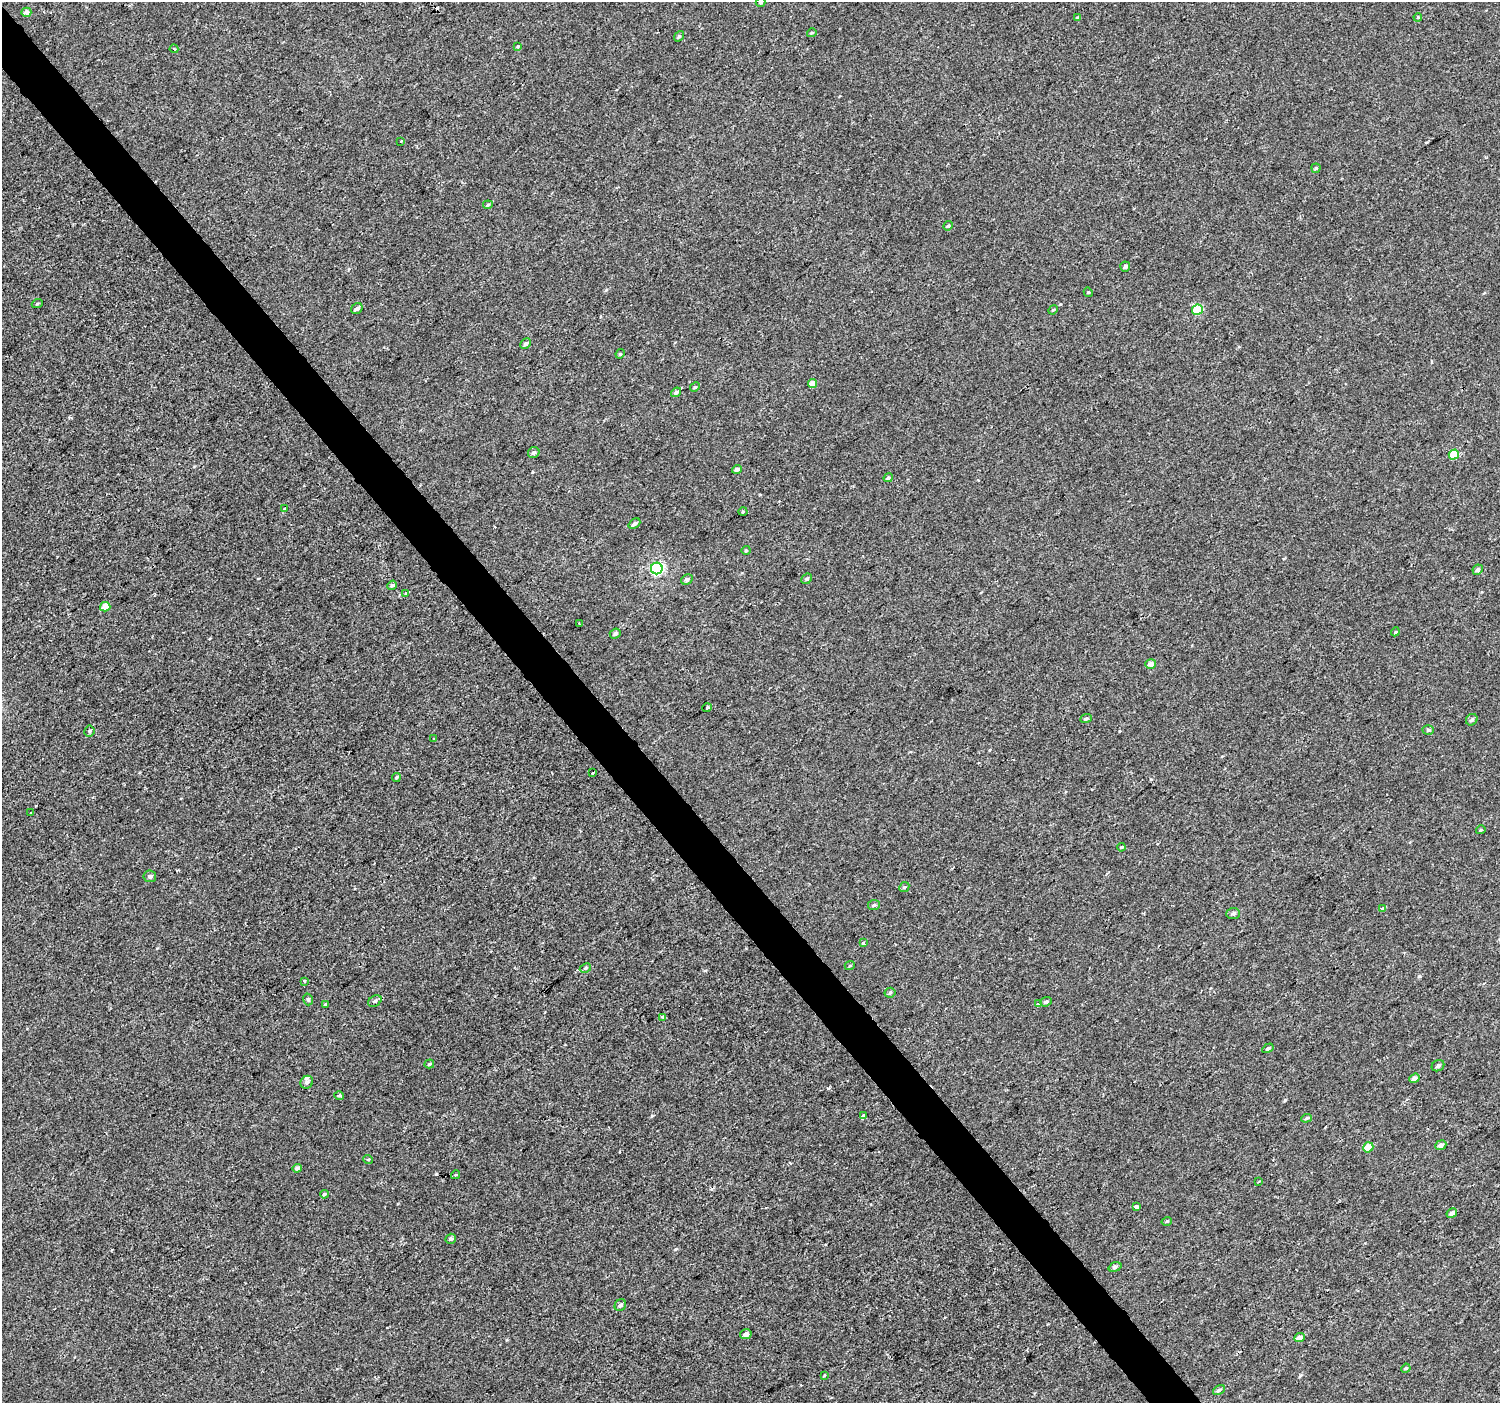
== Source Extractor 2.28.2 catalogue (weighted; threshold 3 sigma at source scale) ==
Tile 11 of 4 x 4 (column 3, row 3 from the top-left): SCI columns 2999-4496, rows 1604-3004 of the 5993 x 5943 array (HDU 1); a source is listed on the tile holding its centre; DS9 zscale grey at full resolution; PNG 1502 x 1405 px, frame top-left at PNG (2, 2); each listed source drawn as its Kron ellipse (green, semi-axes under 4 px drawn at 4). Shown black and unused: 3% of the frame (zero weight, under 2 of 3 exposures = <1% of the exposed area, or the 3 px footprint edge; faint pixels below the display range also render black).
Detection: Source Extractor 2.28.2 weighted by HDU 2 'WHT'; one run over the whole footprint, this tile lists its part. Background 3.04e-04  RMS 0.0042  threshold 0.019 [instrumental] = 3 sigma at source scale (4.5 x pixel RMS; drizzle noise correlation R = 1.50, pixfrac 1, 0.0396/0.0396 arcsec/px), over >= 5 px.
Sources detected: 103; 7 cosmic-ray / hot-pixel residue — neither listed nor drawn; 1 inside a brighter listed object's ellipse — not listed separately; the other 95 listed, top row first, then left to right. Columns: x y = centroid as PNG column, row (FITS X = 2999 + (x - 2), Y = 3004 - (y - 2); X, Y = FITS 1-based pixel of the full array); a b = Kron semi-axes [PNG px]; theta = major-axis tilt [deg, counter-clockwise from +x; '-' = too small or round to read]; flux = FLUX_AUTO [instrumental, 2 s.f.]
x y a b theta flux
761 2 5 4 - 0.54
26 12 5 4 - 2
1418 17 4 3 - 0.38
1078 18 4 4 - 2.1
812 33 5 3 - 0.46
679 36 6 4 51 0.64
518 46 3 3 - 0.41
174 49 4 4 - 0.51
401 141 3 3 - 0.78
1316 168 4 4 - 0.66
488 205 5 3 - 0.58
948 226 5 4 - 0.55
1125 267 5 5 - 1
1088 292 5 4 - 0.4
37 304 5 3 - 0.4
357 309 6 5 - 1.1
1053 310 5 4 - 0.5
1198 310 5 5 - 15
525 344 6 4 43 0.93
620 354 5 4 - 0.48
813 384 4 4 - 3.9
695 387 5 4 - 0.55
676 392 5 4 - 0.97
534 452 6 5 - 0.96
1454 455 5 5 - 11
737 469 5 4 - 1.4
888 478 4 4 - 0.81
284 509 4 2 - 0.64
743 512 4 3 - 0.37
634 524 6 4 38 1.1
746 550 4 4 - 0.46
657 568 6 5 - 55
1478 570 5 4 - 0.98
687 579 6 5 - 1.3
807 579 6 4 42 0.63
392 585 5 4 - 0.82
406 593 4 3 - 0.37
105 607 5 4 - 4.7
579 623 3 2 - 1.4
1395 632 4 3 - 0.41
615 633 5 5 - 1.1
1151 664 5 5 - 2.4
707 708 5 3 - 0.46
1086 719 6 4 21 0.86
1472 720 6 5 - 0.96
1428 730 5 4 - 0.74
89 731 5 5 - 0.68
434 739 4 3 - 0.6
593 773 3 2 - 0.46
396 777 4 3 - 0.57
31 813 3 2 - 0.77
1481 830 5 4 - 0.42
1121 847 4 3 - 0.43
150 876 6 5 - 1.1
904 887 5 4 - 0.58
874 905 6 5 - 0.83
1383 908 4 3 - 1.8
1233 914 6 5 - 1.1
863 943 4 3 - 1.2
850 965 5 3 - 0.39
585 968 6 4 28 0.61
304 981 3 3 - 0.9
890 993 5 5 - 0.6
308 999 6 4 -75 0.72
375 1001 7 5 32 0.93
1046 1002 6 4 20 0.93
1038 1004 3 3 - 0.88
326 1005 3 3 - 3.4
663 1017 3 3 - 1.3
1268 1048 6 4 31 0.87
429 1064 5 4 - 0.69
1438 1066 6 5 - 1.1
1414 1078 5 4 - 1.9
307 1082 7 6 - 1.2
339 1096 5 3 - 0.51
863 1116 4 3 - 5.6
1306 1118 5 4 - 0.59
1441 1145 6 5 - 1.6
1368 1147 5 5 - 6.2
368 1159 5 3 - 0.41
297 1168 5 4 - 1.1
456 1175 5 4 - 0.44
1259 1181 4 2 - 0.34
324 1194 4 3 - 0.62
1136 1207 4 3 - 1.7
1452 1213 5 4 - 1.3
1167 1221 5 3 - 0.37
451 1239 5 4 - 0.9
1115 1267 7 4 21 0.89
620 1305 6 5 - 1.1
746 1334 6 5 - 1.6
1300 1338 5 4 - 3.4
1406 1368 5 3 - 0.45
824 1375 3 2 - 0.35
1219 1390 6 4 31 0.92
Overlapping masked pixels (flux is a lower limit): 1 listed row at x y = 1078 18
Isophote crosses this tile's border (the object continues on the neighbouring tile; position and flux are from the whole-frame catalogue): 1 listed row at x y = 761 2
Unlisted compact peaks at least as high as the median listed source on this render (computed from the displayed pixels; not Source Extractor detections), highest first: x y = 1285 1100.